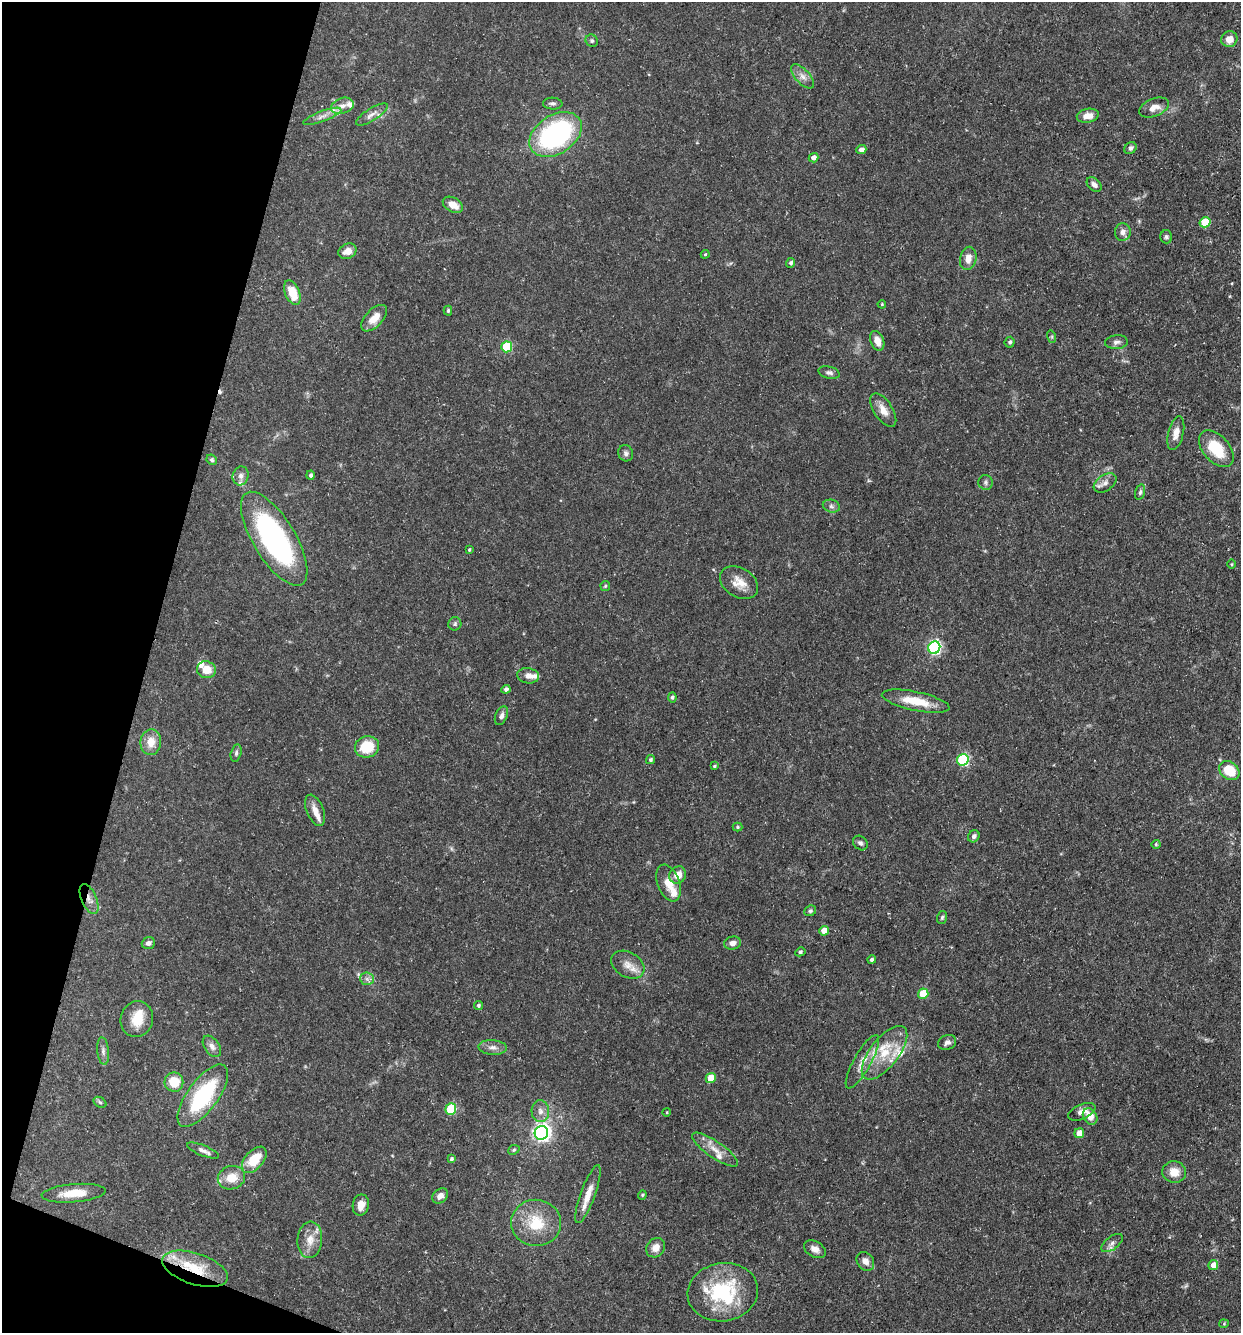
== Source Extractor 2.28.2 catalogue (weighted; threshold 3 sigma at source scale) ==
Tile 9 of 4 x 4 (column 1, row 3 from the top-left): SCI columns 258-1496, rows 1332-2662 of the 5340 x 5325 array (HDU 1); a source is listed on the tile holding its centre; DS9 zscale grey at full resolution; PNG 1243 x 1335 px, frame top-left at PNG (2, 2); each listed source drawn as its Kron ellipse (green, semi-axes under 4 px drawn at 4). Shown black and unused: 13% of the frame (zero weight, under 3 of 5 exposures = <1% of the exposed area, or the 3 px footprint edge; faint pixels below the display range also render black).
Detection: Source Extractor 2.28.2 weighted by HDU 2 'WHT'; one run over the whole footprint, this tile lists its part. Background 0.0954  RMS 0.0044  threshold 0.0199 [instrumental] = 3 sigma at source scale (4.5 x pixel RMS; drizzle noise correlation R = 1.50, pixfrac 1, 0.05/0.05 arcsec/px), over >= 5 px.
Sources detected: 138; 1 cosmic-ray / hot-pixel residue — neither listed nor drawn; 15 inside a brighter listed object's ellipse — not listed separately; the other 122 listed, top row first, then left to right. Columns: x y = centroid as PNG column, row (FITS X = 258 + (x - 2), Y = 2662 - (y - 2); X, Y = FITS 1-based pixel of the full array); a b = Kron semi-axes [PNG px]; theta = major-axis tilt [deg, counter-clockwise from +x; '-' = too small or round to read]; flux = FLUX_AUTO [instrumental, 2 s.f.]
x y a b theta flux
1229 39 8 8 - 4
592 41 6 6 - 0.91
803 76 15 7 -48 2.9
553 104 10 6 -4 1.3
342 106 11 7 18 2.9
1154 108 15 8 22 3.9
372 114 18 6 32 2.6
322 116 20 5 21 2.9
1088 116 11 7 10 4.1
556 134 28 19 33 75
1130 148 6 5 - 1.3
861 150 5 4 - 2
814 158 5 4 - 2.4
1094 184 9 5 -43 1.6
453 205 11 7 -29 5.2
1205 222 5 5 - 15
1123 232 9 8 - 2.2
1166 237 6 6 - 0.92
347 251 9 7 24 3.4
705 254 4 3 - 0.44
968 258 12 8 77 4
791 263 5 4 - 0.91
292 293 13 7 -68 9.4
882 304 4 4 - 0.48
448 311 5 4 - 0.77
374 318 16 8 46 6
1052 337 6 4 -72 0.61
877 341 10 6 -68 4.3
1010 342 5 5 - 0.87
1116 342 11 7 5 1.7
507 347 5 5 - 27
829 373 11 6 -14 1.4
883 410 19 9 -57 4.3
1176 433 17 7 76 3.9
1216 449 21 13 -48 16
626 453 8 7 - 1.4
212 460 5 4 - 0.81
311 475 4 4 - 0.88
241 476 9 8 - 2.2
985 482 7 7 - 1.1
1105 483 12 7 34 2.6
1140 492 8 5 75 0.95
831 506 8 6 -16 1.3
274 539 53 21 -59 91
469 550 3 2 - 0.45
1232 564 5 3 - 0.42
739 583 20 14 -31 6.2
605 586 5 4 - 0.6
455 624 7 6 - 0.99
934 648 6 6 - 79
206 670 9 8 - 6.7
528 676 11 7 -8 2.8
506 689 4 4 - 1.2
672 697 5 4 - 0.74
916 701 34 9 -12 11
501 716 10 6 66 1.6
151 742 13 10 83 5.7
367 747 12 10 14 14
236 753 9 5 76 1.1
650 760 5 4 - 0.76
963 760 6 5 - 51
714 766 4 3 - 0.51
1229 771 11 8 -40 12
315 810 16 8 -67 3.7
738 827 5 4 - 0.54
974 836 6 5 - 1.5
860 843 8 6 -44 1.3
1156 844 4 4 - 0.5
678 875 9 8 - 5
669 883 19 11 -69 6.5
89 899 16 7 -66 3.1
810 911 6 5 - 0.94
942 917 6 5 - 0.78
824 931 5 4 - 5.2
148 943 7 5 19 1.5
732 943 8 6 12 2.4
800 952 5 4 - 0.67
872 960 4 3 - 1.1
628 965 18 12 -31 4.9
367 979 7 6 - 1.6
923 994 5 5 - 13
478 1005 4 4 - 0.78
137 1019 18 16 74 8.5
947 1043 9 7 24 1.6
212 1046 12 7 -54 2.4
492 1047 14 7 -3 2.4
103 1051 13 6 -84 1.8
884 1053 32 14 52 15
862 1062 30 8 61 6.3
711 1078 5 5 - 7.7
174 1082 9 9 - 10
203 1096 37 15 53 37
100 1102 7 5 -31 0.8
451 1109 6 5 - 26
540 1111 11 8 -88 2.7
667 1112 4 3 - 0.31
1082 1112 14 7 24 3.5
1090 1117 9 6 -59 4.5
541 1133 7 6 - 170
1079 1133 5 5 - 4.7
514 1150 6 4 23 0.67
715 1150 27 8 -35 5.4
203 1151 17 5 -21 2
451 1159 4 3 - 0.74
254 1160 15 9 48 12
1174 1172 12 10 -11 5.6
231 1178 14 11 19 7.2
74 1193 32 9 5 9
588 1194 30 7 70 6.4
642 1195 4 4 - 0.52
440 1196 9 6 43 2.7
361 1205 10 8 78 4
536 1223 25 23 -6 17
310 1240 18 12 85 6.2
1112 1243 12 6 37 2
656 1248 10 8 47 3.9
815 1249 12 8 -30 2.9
865 1261 10 8 -52 3.1
1213 1265 5 4 - 3.9
195 1269 34 15 -18 17
723 1292 35 29 10 35
1224 1324 4 4 - 0.47
Overlapping masked pixels (flux is a lower limit): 2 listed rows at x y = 89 899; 195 1269